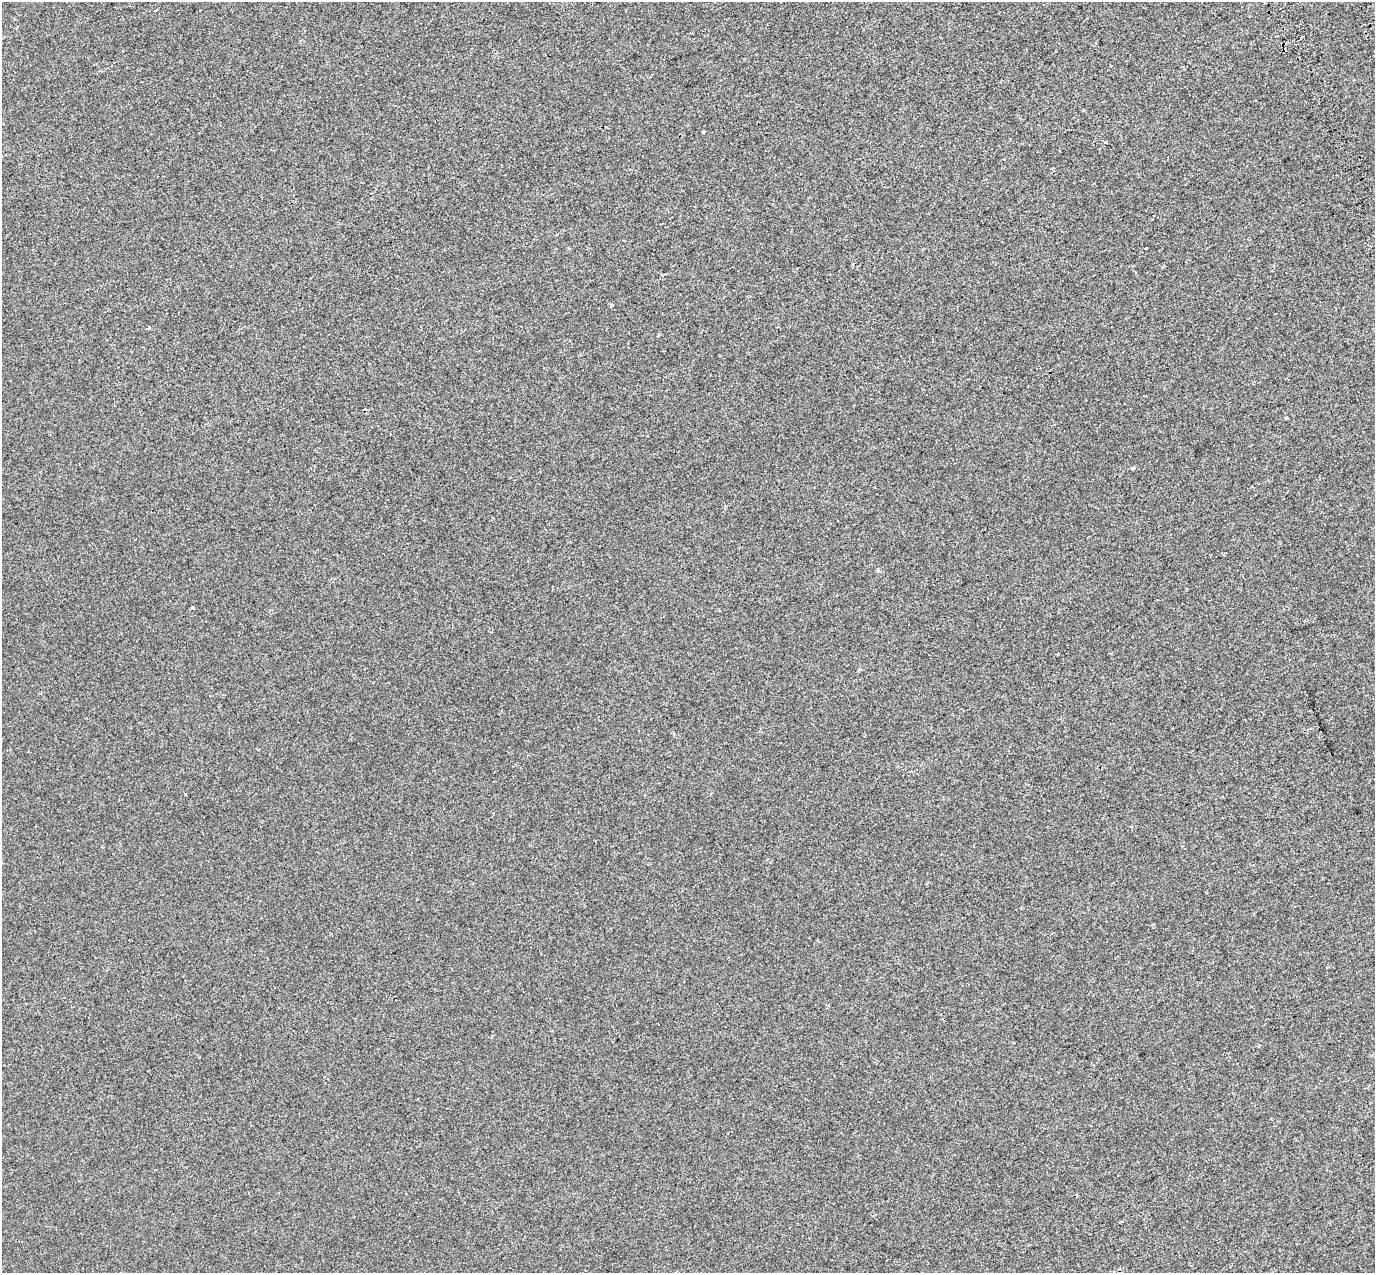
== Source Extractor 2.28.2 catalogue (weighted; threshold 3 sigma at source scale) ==
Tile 10 of 4 x 4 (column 2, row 3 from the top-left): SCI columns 1472-2844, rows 1515-2785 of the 5685 x 5518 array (HDU 1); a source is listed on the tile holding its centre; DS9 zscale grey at full resolution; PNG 1377 x 1275 px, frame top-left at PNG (2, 2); no overlay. Shown black and unused: <1% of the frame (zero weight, under 2 of 3 exposures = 7% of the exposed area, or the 3 px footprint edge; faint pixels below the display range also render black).
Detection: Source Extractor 2.28.2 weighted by HDU 2 'WHT'; one run over the whole footprint, this tile lists its part. Background -6.06e-04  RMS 0.0045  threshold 0.0203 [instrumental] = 3 sigma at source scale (4.5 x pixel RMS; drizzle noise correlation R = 1.50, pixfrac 1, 0.0396/0.0396 arcsec/px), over >= 5 px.
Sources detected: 8; all 8 listed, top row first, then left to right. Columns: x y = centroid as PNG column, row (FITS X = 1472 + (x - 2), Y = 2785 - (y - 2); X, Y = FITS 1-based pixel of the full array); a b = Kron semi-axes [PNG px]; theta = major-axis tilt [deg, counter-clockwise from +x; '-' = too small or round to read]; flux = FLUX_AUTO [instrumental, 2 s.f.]
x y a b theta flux
703 131 3 3 - 2.6
1106 143 4 2 - 0.44
149 328 4 3 - 1.7
658 336 4 3 - 0.45
1286 418 3 3 - 1.2
1132 468 3 3 - 3.4
878 571 4 4 - 1.2
193 607 3 3 - 1.4